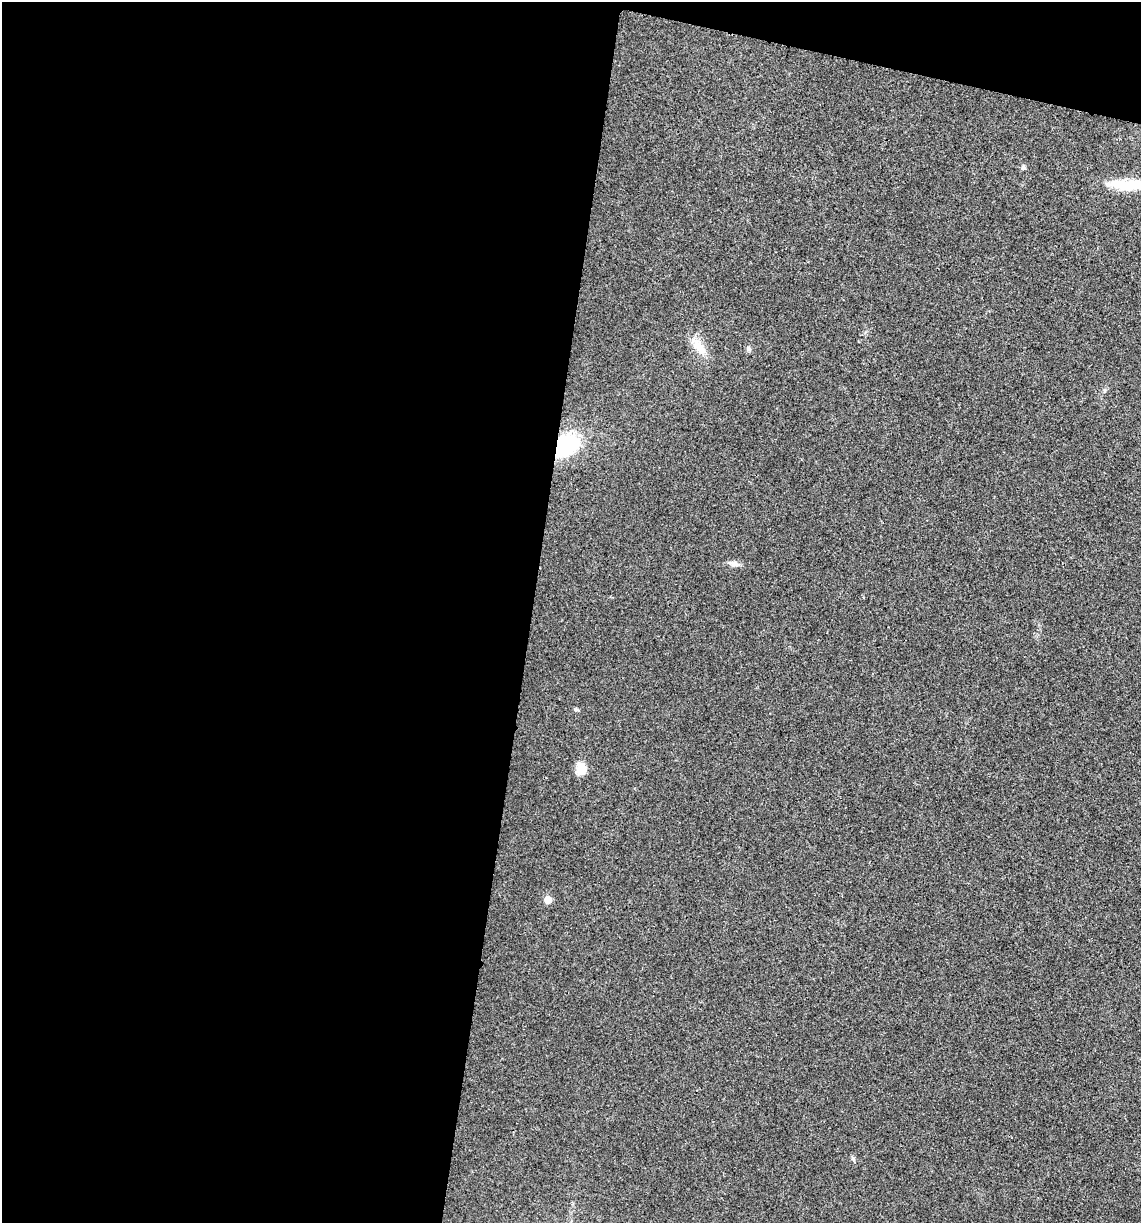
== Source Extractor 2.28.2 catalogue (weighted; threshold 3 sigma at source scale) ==
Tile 1 of 4 x 4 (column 1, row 1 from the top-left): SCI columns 120-1258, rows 3672-4892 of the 4914 x 4897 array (HDU 1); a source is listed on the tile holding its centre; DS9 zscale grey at full resolution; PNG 1143 x 1225 px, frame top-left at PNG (2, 2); no overlay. Shown black and unused: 49% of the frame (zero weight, under 3 of 4 exposures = <1% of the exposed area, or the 3 px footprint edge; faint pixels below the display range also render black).
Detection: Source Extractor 2.28.2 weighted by HDU 2 'WHT'; one run over the whole footprint, this tile lists its part. Background 0.0202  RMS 0.0059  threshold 0.0265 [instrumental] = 3 sigma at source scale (4.5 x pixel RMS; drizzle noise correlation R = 1.50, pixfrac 1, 0.05/0.05 arcsec/px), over >= 5 px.
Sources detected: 8; all 8 listed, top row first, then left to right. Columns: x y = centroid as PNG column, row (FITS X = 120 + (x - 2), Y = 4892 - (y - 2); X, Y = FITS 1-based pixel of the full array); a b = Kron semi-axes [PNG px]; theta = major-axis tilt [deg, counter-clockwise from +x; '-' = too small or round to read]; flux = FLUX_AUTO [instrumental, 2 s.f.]
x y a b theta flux
1023 167 8 6 -83 1.3
1129 184 48 12 2 22
699 347 28 11 -52 9.6
566 445 25 18 37 49
734 564 11 7 -6 2.8
576 710 6 4 -1 0.83
581 768 13 9 -78 8.3
548 900 6 5 - 6.9
Overlapping masked pixels (flux is a lower limit): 1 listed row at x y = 566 445
Isophote crosses this tile's border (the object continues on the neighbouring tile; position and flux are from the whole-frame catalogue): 1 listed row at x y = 1129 184